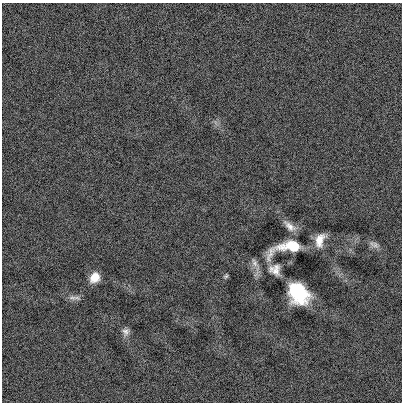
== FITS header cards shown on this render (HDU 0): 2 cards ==
NAXIS1  =                  400
NAXIS2  =                  400

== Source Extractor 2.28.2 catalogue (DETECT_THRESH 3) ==
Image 400 x 400 px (HDU 0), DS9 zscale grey, 1 PNG px = 1 image px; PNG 404 x 404 px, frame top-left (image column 1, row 400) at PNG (2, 3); no overlay
Background 3.73e-04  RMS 0.13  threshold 0.389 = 3 sigma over >= 5 px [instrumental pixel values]
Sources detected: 11; all 11 listed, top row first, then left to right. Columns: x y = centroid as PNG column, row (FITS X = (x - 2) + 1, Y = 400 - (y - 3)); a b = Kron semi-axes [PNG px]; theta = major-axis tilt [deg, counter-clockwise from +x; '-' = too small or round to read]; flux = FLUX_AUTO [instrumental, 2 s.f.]
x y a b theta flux
290 226 17 7 -39 67
320 240 16 10 70 110
375 245 11 8 -38 41
288 247 41 13 14 350
254 263 14 7 -64 47
275 270 14 12 -31 81
226 276 6 5 - 14
95 277 11 9 54 120
298 293 19 15 -50 600
72 298 12 7 -12 42
126 332 11 9 -73 42